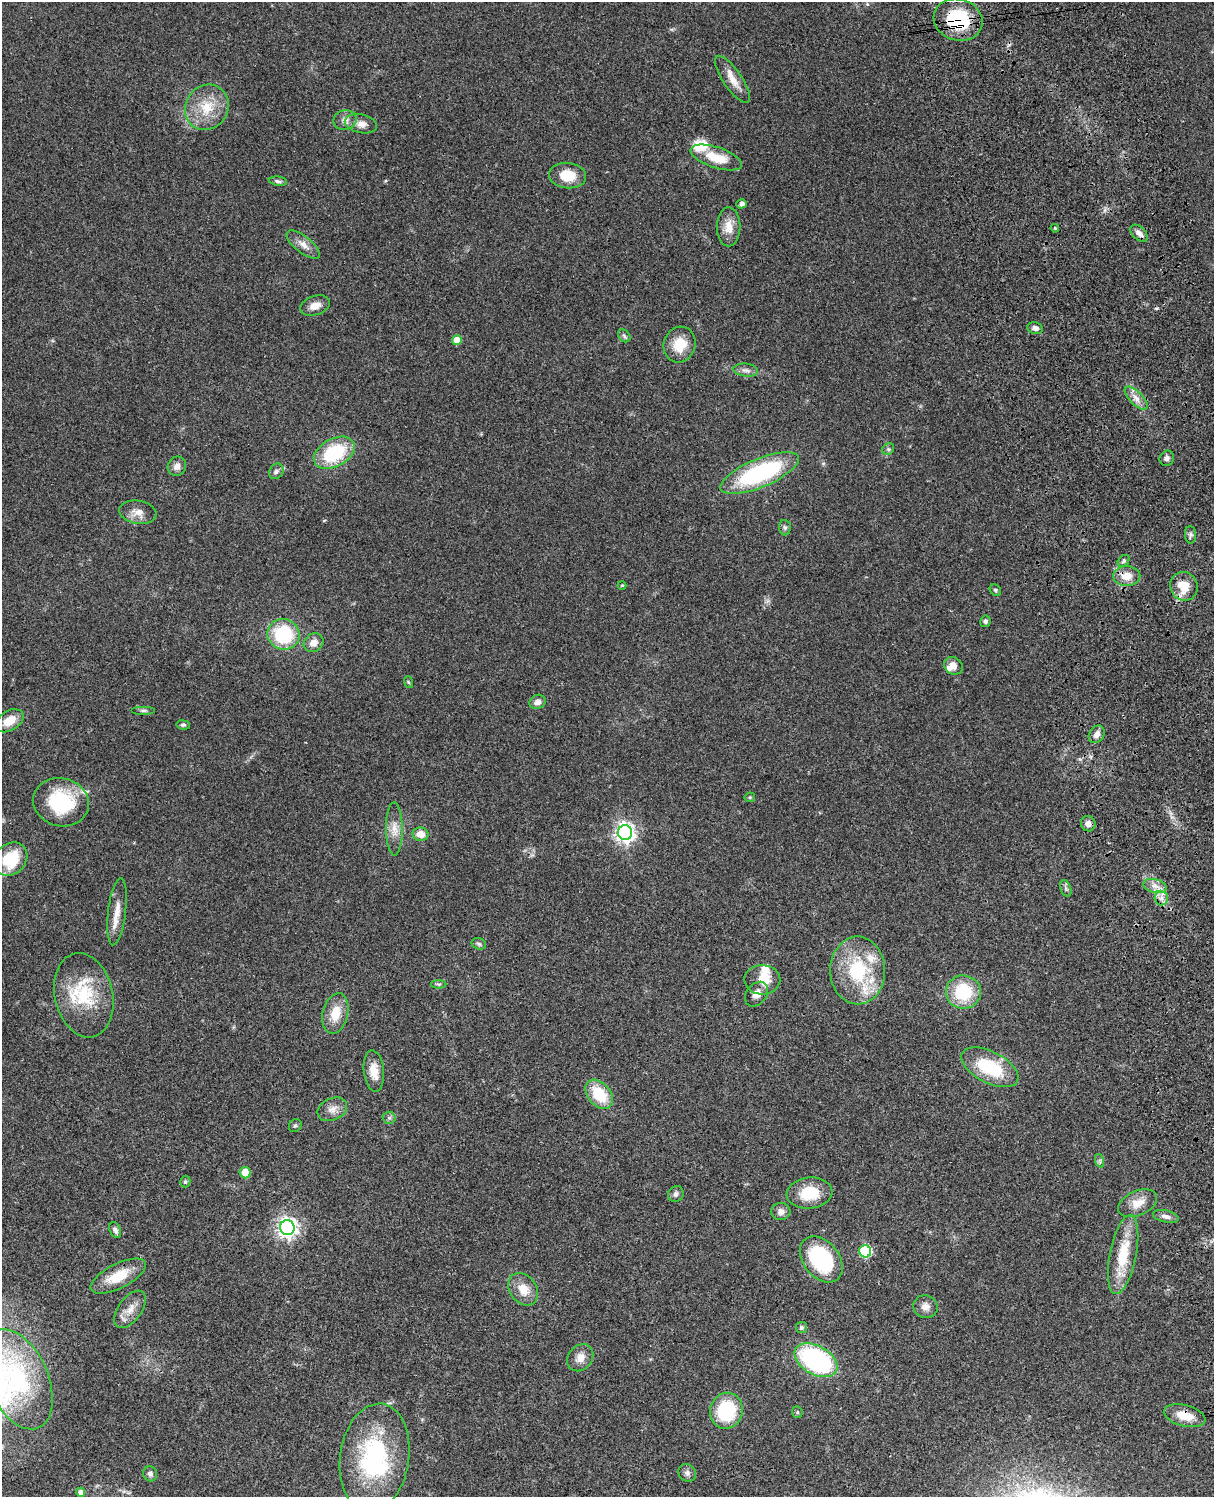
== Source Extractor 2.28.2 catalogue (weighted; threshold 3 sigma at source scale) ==
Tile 6 of 4 x 3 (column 2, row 2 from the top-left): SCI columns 1334-2545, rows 1773-3267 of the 5087 x 4926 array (HDU 1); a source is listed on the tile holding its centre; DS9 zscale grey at full resolution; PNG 1216 x 1499 px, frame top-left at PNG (2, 2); each listed source drawn as its Kron ellipse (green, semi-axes under 4 px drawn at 4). Shown black and unused: <1% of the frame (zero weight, under 3 of 4 exposures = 6% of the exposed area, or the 3 px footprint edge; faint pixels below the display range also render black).
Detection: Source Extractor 2.28.2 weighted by HDU 2 'WHT'; one run over the whole footprint, this tile lists its part. Background 0.0876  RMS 0.0061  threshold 0.0273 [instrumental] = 3 sigma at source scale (4.5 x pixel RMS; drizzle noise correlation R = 1.50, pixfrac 1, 0.05/0.05 arcsec/px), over >= 5 px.
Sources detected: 106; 1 inside a brighter object's white glare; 1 cosmic-ray / hot-pixel residue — neither listed nor drawn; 7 inside a brighter listed object's ellipse — not listed separately; the other 97 listed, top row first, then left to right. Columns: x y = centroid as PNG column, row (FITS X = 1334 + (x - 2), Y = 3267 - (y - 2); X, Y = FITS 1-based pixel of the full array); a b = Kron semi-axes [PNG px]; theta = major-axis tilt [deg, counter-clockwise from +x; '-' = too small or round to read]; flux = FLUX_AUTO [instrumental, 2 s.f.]
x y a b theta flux
958 20 25 20 -17 35
732 79 28 9 -56 7.7
207 107 23 21 55 18
345 120 11 9 10 3.6
361 124 16 9 -12 5.1
716 157 27 10 -18 15
567 176 18 12 -6 14
278 181 9 4 -7 1.4
742 204 5 4 - 1.9
729 227 20 12 -89 8.5
1055 228 4 3 - 0.65
1139 233 10 6 -45 3.4
303 245 20 8 -38 5.2
315 306 15 9 19 5.3
1035 328 8 6 -12 2.5
624 336 7 5 -47 1.3
457 340 5 4 - 7.8
680 345 18 16 72 14
746 370 12 6 -6 2.7
1136 398 15 6 -45 4.5
888 449 6 5 - 1.2
334 453 22 14 28 38
1167 458 8 7 - 2.1
177 466 10 9 - 3.6
276 471 8 6 55 1.8
760 473 42 14 23 79
138 512 19 11 -10 6.4
785 528 8 6 -88 1.5
1190 535 8 5 -88 1.6
1124 561 7 5 43 1.1
1127 576 13 10 1 8
622 585 4 4 - 0.59
1184 586 14 13 - 12
995 590 6 5 - 0.99
985 621 6 5 - 1.3
284 634 16 15 - 39
313 643 10 9 - 4.9
953 666 10 8 -36 4.8
408 682 6 3 -71 0.7
537 702 8 7 - 3.3
143 711 12 4 0 1.4
9 721 15 9 32 9.4
183 725 7 4 -8 1.1
1097 734 9 7 57 3.6
750 797 5 5 - 0.76
61 802 28 24 -14 40
1088 824 8 7 - 3.3
394 829 26 8 -89 6.9
625 833 7 7 - 310
420 834 8 6 -12 6.5
11 859 18 15 44 24
1155 886 12 7 -15 4
1066 888 8 5 -70 1.3
1161 898 7 6 - 3
117 912 34 9 83 8.3
479 944 7 5 -17 1.3
858 970 34 27 -89 43
762 980 18 15 -2 11
439 984 7 4 0 1
963 992 17 16 - 28
756 994 14 10 52 4.6
84 995 43 29 -77 34
335 1013 21 12 77 12
990 1067 31 15 -27 34
374 1071 21 10 -84 8.1
599 1094 16 11 -50 22
332 1109 15 11 24 5.2
389 1118 6 6 - 1.4
295 1126 7 6 - 1.2
1100 1161 7 4 -72 1.1
245 1173 6 5 - 10
185 1182 6 5 - 1.2
810 1193 23 15 6 20
676 1194 8 7 - 2
1138 1203 20 12 24 8.2
781 1211 9 8 - 3.2
1166 1216 13 6 -13 3
287 1228 7 7 - 320
115 1230 8 5 -67 2
865 1251 6 6 - 50
1123 1255 40 13 79 24
821 1259 26 18 -51 56
118 1276 30 12 27 17
523 1289 17 13 -54 9.7
925 1307 12 11 - 4.2
130 1309 21 11 54 7.1
801 1327 5 5 - 1.4
580 1358 15 12 50 5.7
816 1360 23 14 -29 97
18 1379 53 30 -67 66
726 1411 18 16 74 38
797 1412 6 5 - 0.9
1185 1416 21 10 -14 10
375 1457 54 34 81 82
687 1473 9 8 - 2.3
150 1474 7 7 - 1.9
81 1492 4 4 - 2.8
Overlapping masked pixels (flux is a lower limit): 3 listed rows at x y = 958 20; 1127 576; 1185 1416